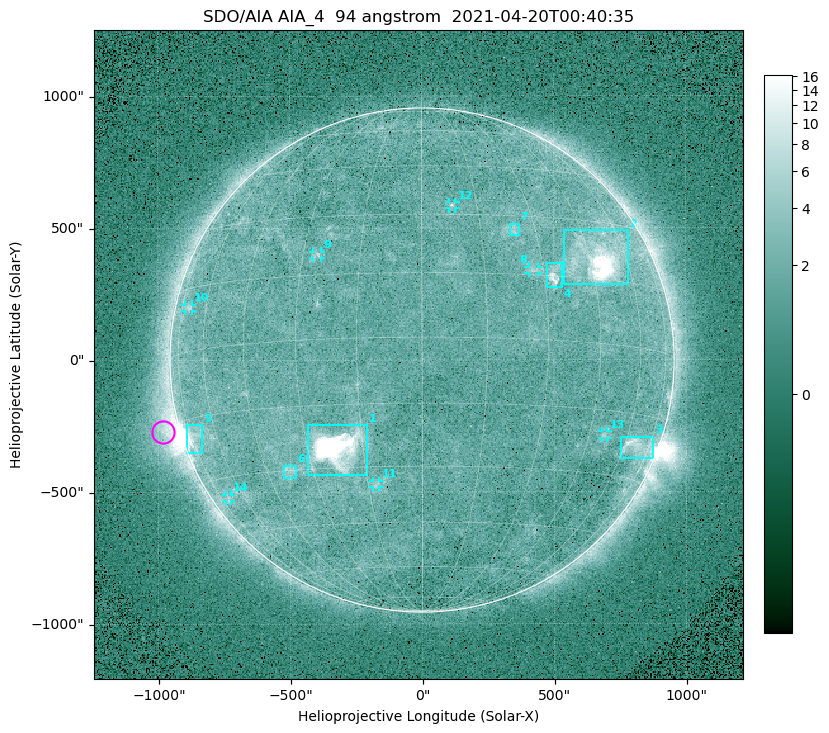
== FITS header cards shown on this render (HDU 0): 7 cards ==
TELESCOP= 'SDO/AIA '
INSTRUME= 'AIA_4   '
WAVELNTH=                   94
WAVEUNIT= 'angstrom'
DATE-OBS= '2021-04-20T00:40:35.12'
CTYPE1  = 'HPLN-TAN'
CTYPE2  = 'HPLT-TAN'

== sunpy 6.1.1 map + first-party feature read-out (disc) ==
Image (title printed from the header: SDO/AIA AIA_4  94 angstrom  2021-04-20T00:40:35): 512 x 512 px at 4.8 arcsec/px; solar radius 955 arcsec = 199 px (full disc in frame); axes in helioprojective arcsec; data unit not stated in the header (colour bar unlabelled)
Orientation: roll -0.138 deg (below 1 deg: not rotated)
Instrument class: DISC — disc imager (sunpy class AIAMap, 94 A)
Bright regions (active regions / flare kernels): reference = the median radial profile (limb darkening/brightening removed); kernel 5 px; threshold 5 sigma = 2.41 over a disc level ~1.71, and >= 1.15x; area >= 9 px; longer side >= 5 px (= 24 arcsec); searched inside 0.97 R_sun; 14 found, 14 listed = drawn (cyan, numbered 1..; 7 of them under ~33 arcsec drawn as corner ticks so the feature stays visible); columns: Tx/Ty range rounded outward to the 10 arcsec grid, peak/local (2 s.f.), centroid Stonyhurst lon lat
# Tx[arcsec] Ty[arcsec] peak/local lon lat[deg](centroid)
1 -430..-210 -440..-240 301 -22 -25
2 540..780 280..490 27 +48 +20
3 750..880 -380..-290 4.9 +67 -22
4 470..530 270..370 5.5 +33 +15
5 -900..-830 -350..-240 7.2 -73 -20
6 -530..-480 -450..-400 2.9 -37 -30
7 330..370 470..520 3 +24 +26
8 400..440 330..360 2.8 +27 +16
9 -410..-380 390..410 2.9 -26 +20
10 -900..-870 180..210 2.7 -70 +10
11 -190..-160 -480..-450 2.8 -13 -34
12 100..130 570..600 3.1 +8 +33
13 680..700 -300..-270 2.7 +51 -21
14 -750..-720 -540..-510 2.2 -69 -35
Off-limb structures (1.02-1.3 R_sun): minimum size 50 px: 7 found; the strongest spans PA ~90..115 deg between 1.02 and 1.2 R_sun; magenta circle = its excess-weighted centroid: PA ~105 deg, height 1.07 R_sun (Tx ~-980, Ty ~-270 arcsec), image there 4.3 x the reference